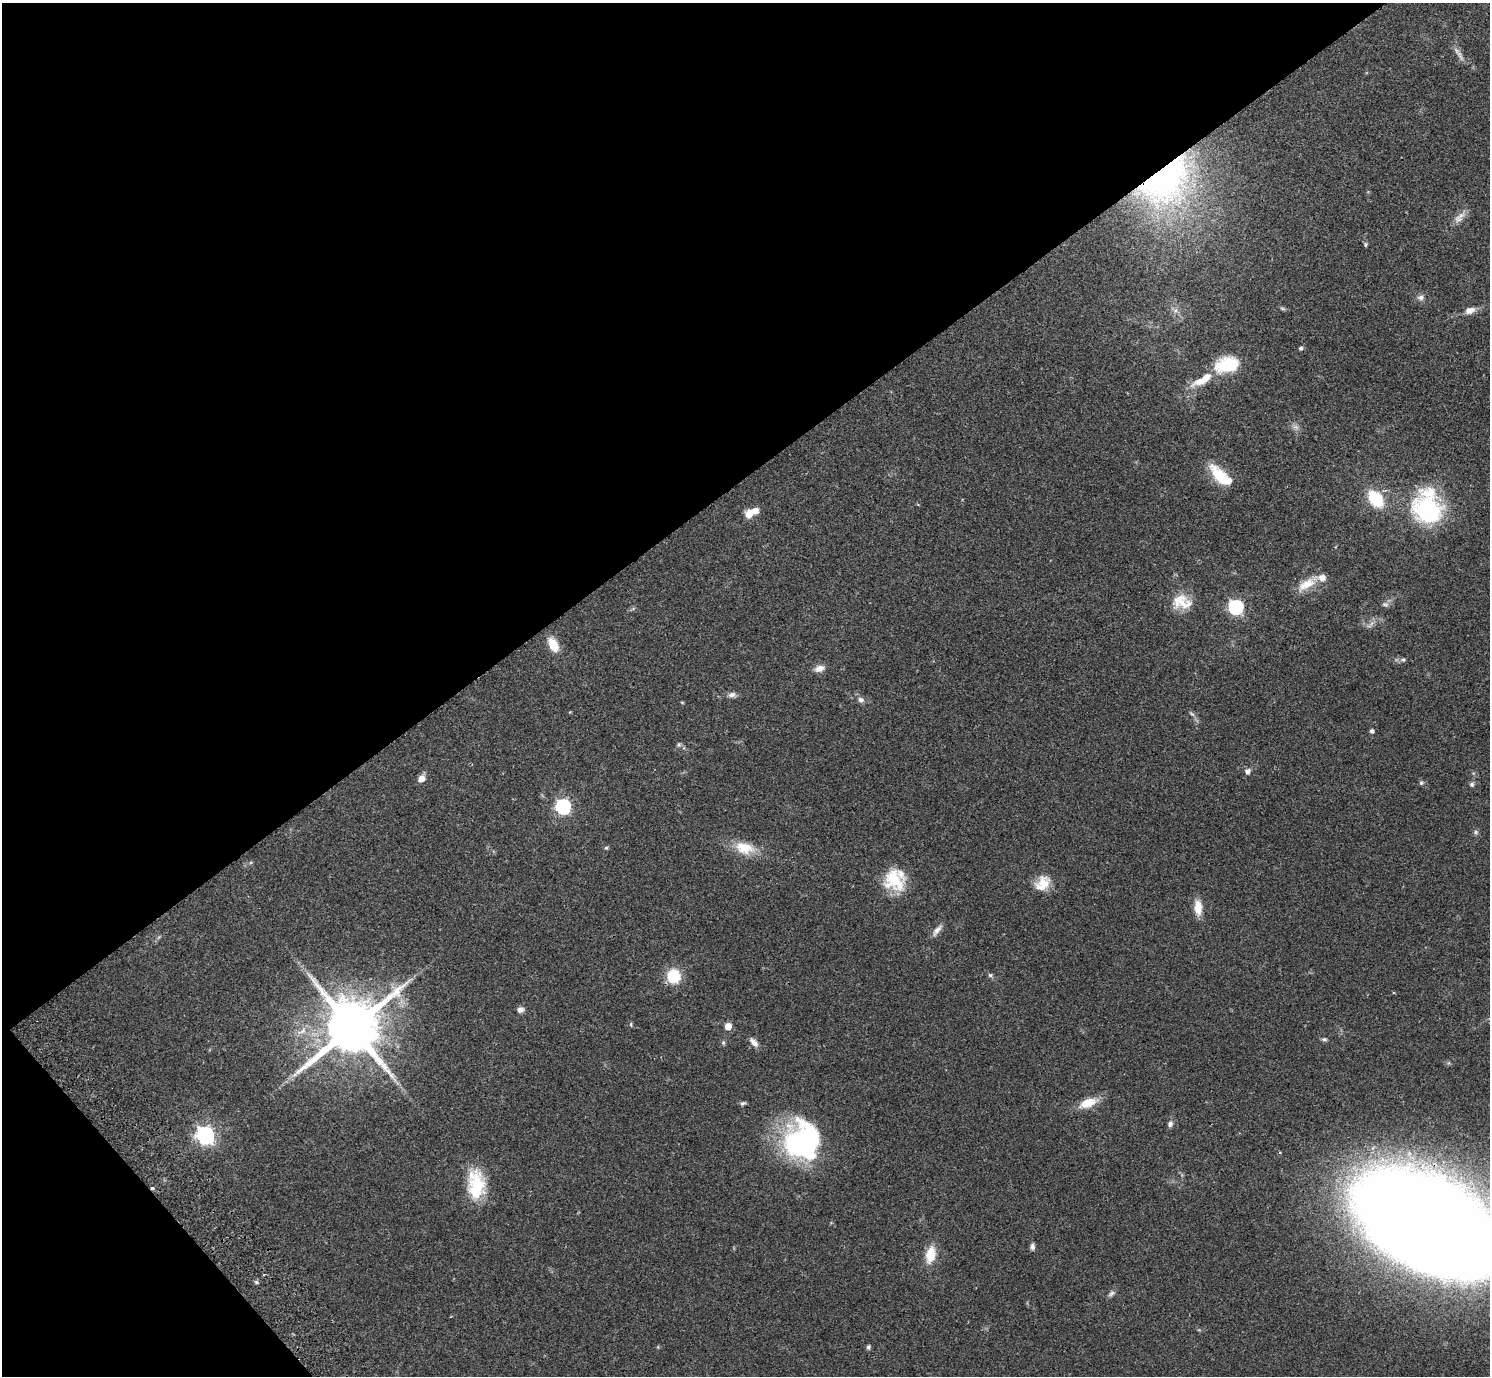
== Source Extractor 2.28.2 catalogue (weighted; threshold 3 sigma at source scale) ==
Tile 5 of 4 x 4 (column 1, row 2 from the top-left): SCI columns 48-1535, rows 2949-4322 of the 6052 x 6035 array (HDU 1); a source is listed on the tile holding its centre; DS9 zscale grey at full resolution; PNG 1492 x 1378 px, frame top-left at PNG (2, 3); no overlay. Shown black and unused: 38% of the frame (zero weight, under 2 of 3 exposures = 3% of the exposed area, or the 3 px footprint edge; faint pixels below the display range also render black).
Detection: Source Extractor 2.28.2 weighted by HDU 2 'WHT'; one run over the whole footprint, this tile lists its part. Background 0.0812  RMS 0.0059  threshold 0.0267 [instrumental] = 3 sigma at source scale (4.5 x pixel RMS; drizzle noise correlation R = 1.50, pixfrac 1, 0.05/0.05 arcsec/px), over >= 5 px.
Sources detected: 72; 1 too faint to see at this stretch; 2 inside a brighter object's white glare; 1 cosmic-ray / hot-pixel residue — not listed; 5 inside a brighter listed object's ellipse — not listed separately; the other 63 listed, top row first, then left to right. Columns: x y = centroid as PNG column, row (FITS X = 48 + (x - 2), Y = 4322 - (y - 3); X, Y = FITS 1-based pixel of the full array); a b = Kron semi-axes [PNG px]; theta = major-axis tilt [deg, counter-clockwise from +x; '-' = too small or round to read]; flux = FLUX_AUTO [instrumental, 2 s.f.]
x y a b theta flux
1458 53 24 5 -57 3.4
1165 181 70 47 45 160
1458 219 12 10 6 3.8
1365 245 7 4 -82 0.85
1421 298 10 7 11 2.4
1470 310 12 7 17 4.7
1175 311 7 6 - 1.8
1301 348 4 4 - 1.3
1227 365 24 15 13 28
1202 380 33 10 31 13
1296 427 10 6 -26 2.2
1221 476 31 12 -41 22
1376 499 12 8 -52 37
1428 510 37 31 -36 65
749 514 10 8 48 6.9
1306 584 29 11 32 9.6
1182 602 26 18 -8 13
1385 604 9 7 -10 1.9
1236 607 6 6 - 110
1371 624 10 5 54 2.2
553 645 14 9 -63 11
1403 660 8 6 10 1.4
819 668 13 8 17 4.1
732 695 12 7 3 2.4
861 700 8 7 - 2.3
682 702 5 3 - 0.49
570 712 4 3 - 0.48
1192 714 10 4 -44 1.5
1372 731 4 4 - 1.8
679 745 6 6 - 1.2
1248 771 7 6 - 2.4
421 778 9 7 35 3.6
1421 783 6 5 - 1.1
1472 784 7 6 - 1.3
563 806 6 6 - 130
1476 832 6 5 - 1.2
606 848 6 5 - 0.82
744 848 26 15 -14 14
894 880 27 22 -49 22
1044 883 20 17 0 10
1198 907 18 9 -86 8.2
937 930 17 6 51 3.5
990 975 6 5 - 1.1
673 976 15 13 -78 18
520 1010 9 7 5 2.3
631 1024 7 3 -82 0.69
728 1026 5 5 - 10
352 1028 18 15 41 4600
1324 1039 7 5 -9 1.1
723 1042 7 5 90 1
754 1042 14 7 -50 3.3
743 1103 8 5 22 1.2
1088 1103 21 10 21 12
1170 1124 8 6 69 2
205 1135 7 7 - 230
805 1140 39 34 80 81
476 1184 34 19 -86 28
1430 1225 121 68 -32 1700
1032 1246 8 5 86 1.8
931 1255 19 11 80 12
256 1282 6 4 -44 0.93
1111 1293 10 6 37 1.8
868 1347 4 4 - 1.5
Overlapping masked pixels (flux is a lower limit): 2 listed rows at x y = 1165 181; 1430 1225
Isophote crosses this tile's border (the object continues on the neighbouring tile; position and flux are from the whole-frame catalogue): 1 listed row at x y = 1430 1225